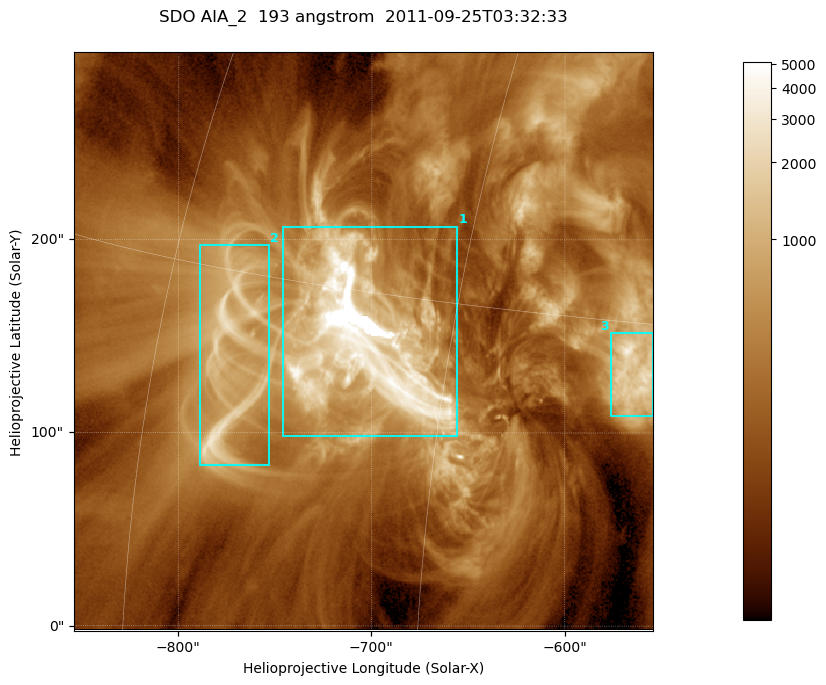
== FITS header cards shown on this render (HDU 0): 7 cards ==
TELESCOP= 'SDO     '           /
INSTRUME= 'AIA_2   '           /
WAVELNTH=                  193 /
WAVEUNIT= 'angstrom'           /
DATE-OBS= '2011-09-25T03:32:33.54' /
CTYPE1  = 'HPLN-TAN'           /
CTYPE2  = 'HPLT-TAN'           /

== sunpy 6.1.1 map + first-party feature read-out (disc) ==
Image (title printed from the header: SDO AIA_2  193 angstrom  2011-09-25T03:32:33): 499 x 499 px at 0.601 arcsec/px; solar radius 957 arcsec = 1592 px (partial field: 3.1% of the solar disc is inside the frame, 100% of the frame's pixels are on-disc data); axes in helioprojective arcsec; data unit not stated in the header (colour bar unlabelled)
Orientation: roll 0.0578 deg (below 1 deg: not rotated)
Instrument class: DISC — disc imager (sunpy class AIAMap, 193 A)
Bright regions (active regions / flare kernels): reference = the on-disc median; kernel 5 px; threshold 5 sigma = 847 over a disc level ~253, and >= 1.15x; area >= 249 px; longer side >= 6 px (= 3.6 arcsec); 3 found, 3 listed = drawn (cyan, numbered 1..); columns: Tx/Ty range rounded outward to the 2 arcsec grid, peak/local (2 s.f.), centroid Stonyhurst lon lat
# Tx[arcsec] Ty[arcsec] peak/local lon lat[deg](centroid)
1 -746..-656 98..208 65 -49 +13
2 -790..-752 82..198 10 -56 +12
3 -576..-554 108..152 12 -37 +13